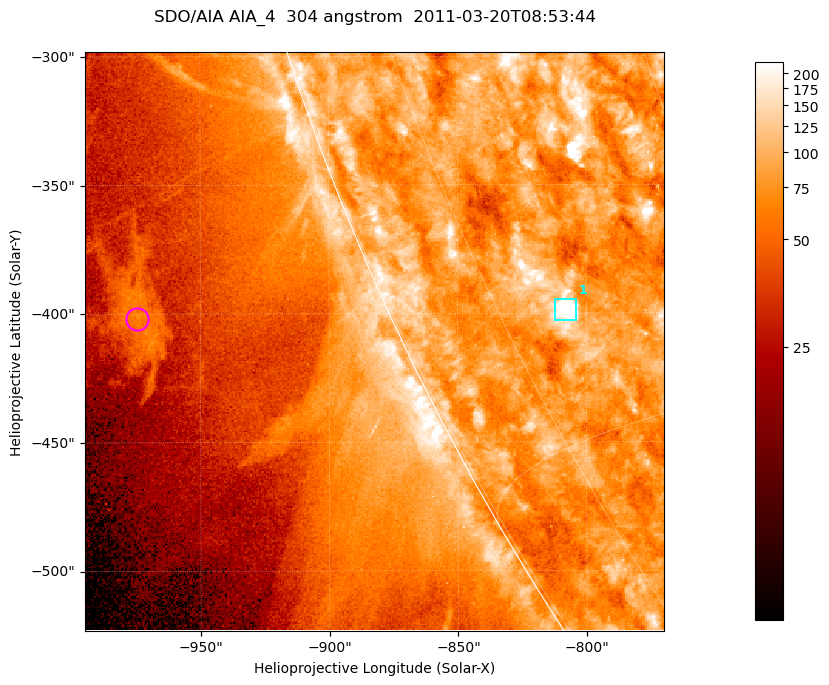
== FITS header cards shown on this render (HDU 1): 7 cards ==
TELESCOP= 'SDO/AIA '           / For AIA: SDO/AIA
INSTRUME= 'AIA_4   '           / For AIA: AIA_ATA1, AIA_ATA2, AIA_ATA3 or AIA_AT
WAVELNTH=                  304 / [angstrom] Wavelength
WAVEUNIT= 'angstrom'           / Wavelength unit: angstrom
DATE-OBS= '2011-03-20T08:53:44.123' / [ISO] Date when observation started; ISO 8
CTYPE1  = 'HPLN-TAN'           / CTYPE1; Typically HPLN
CTYPE2  = 'HPLT-TAN'           / CTYPE2; Typically HPLT

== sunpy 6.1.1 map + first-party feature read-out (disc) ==
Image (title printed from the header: SDO/AIA AIA_4  304 angstrom  2011-03-20T08:53:44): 375 x 375 px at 0.6 arcsec/px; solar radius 964 arcsec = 1605 px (partial field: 0.8% of the solar disc is inside the frame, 44% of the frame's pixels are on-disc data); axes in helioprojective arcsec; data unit not stated in the header (colour bar unlabelled)
Orientation: roll -0.132 deg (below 1 deg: not rotated)
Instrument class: DISC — disc imager (sunpy class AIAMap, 304 A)
Bright regions (active regions / flare kernels): reference = the on-disc median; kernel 3 px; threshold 5 sigma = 118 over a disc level ~81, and >= 1.15x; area >= 140 px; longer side >= 4 px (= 2.4 arcsec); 1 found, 1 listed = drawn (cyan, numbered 1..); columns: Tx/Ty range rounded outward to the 2 arcsec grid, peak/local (2 s.f.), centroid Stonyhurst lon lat
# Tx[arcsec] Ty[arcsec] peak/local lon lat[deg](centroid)
1 -812..-804 -404..-394 6.8 -70 -27
Off-limb structures (1.02-1.3 R_sun): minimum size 70 px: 8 found; the strongest spans PA ~110..115 deg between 1.08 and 1.11 R_sun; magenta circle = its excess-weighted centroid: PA ~110 deg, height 1.09 R_sun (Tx ~-974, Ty ~-402 arcsec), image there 2.4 x the reference